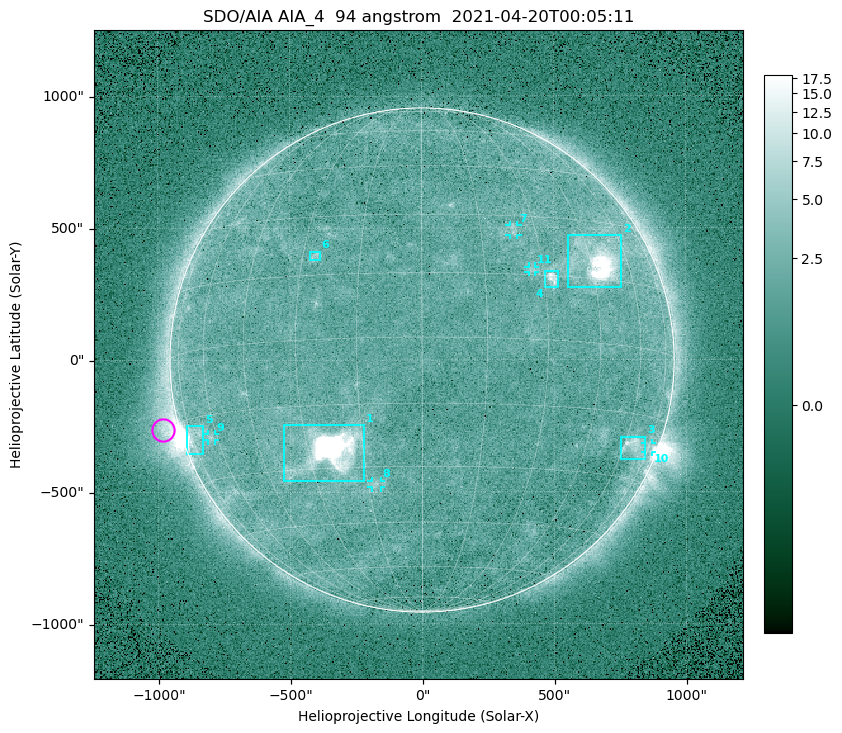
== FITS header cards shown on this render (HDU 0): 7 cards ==
TELESCOP= 'SDO/AIA '
INSTRUME= 'AIA_4   '
WAVELNTH=                   94
WAVEUNIT= 'angstrom'
DATE-OBS= '2021-04-20T00:05:11.14'
CTYPE1  = 'HPLN-TAN'
CTYPE2  = 'HPLT-TAN'

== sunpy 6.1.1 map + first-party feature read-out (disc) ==
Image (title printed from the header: SDO/AIA AIA_4  94 angstrom  2021-04-20T00:05:11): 512 x 512 px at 4.8 arcsec/px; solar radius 955 arcsec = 199 px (full disc in frame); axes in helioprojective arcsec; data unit not stated in the header (colour bar unlabelled)
Orientation: roll -0.138 deg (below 1 deg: not rotated)
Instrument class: DISC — disc imager (sunpy class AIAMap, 94 A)
Bright regions (active regions / flare kernels): reference = the median radial profile (limb darkening/brightening removed); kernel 5 px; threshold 5 sigma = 2.5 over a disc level ~1.78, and >= 1.15x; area >= 9 px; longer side >= 5 px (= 24 arcsec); searched inside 0.97 R_sun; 11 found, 11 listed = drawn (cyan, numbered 1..; 5 of them under ~33 arcsec drawn as corner ticks so the feature stays visible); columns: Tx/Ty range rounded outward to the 10 arcsec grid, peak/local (2 s.f.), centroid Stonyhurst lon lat
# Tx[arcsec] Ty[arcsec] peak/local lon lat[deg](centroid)
1 -530..-220 -460..-240 1066 -24 -26
2 550..760 270..470 48 +47 +20
3 750..850 -380..-290 4.3 +65 -22
4 460..520 270..340 6.3 +32 +14
5 -900..-830 -360..-250 6.5 -72 -19
6 -430..-380 380..410 3 -27 +20
7 330..370 470..510 2.8 +24 +26
8 -190..-160 -480..-450 3 -13 -34
9 -810..-780 -300..-280 2.8 -63 -20
10 840..870 -350..-310 2.9 +75 -22
11 400..430 330..360 2.7 +27 +16
Off-limb structures (1.02-1.3 R_sun): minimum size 50 px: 6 found; the strongest spans PA ~85..115 deg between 1.02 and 1.21 R_sun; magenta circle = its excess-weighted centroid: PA ~105 deg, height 1.06 R_sun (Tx ~-980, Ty ~-260 arcsec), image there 5.1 x the reference